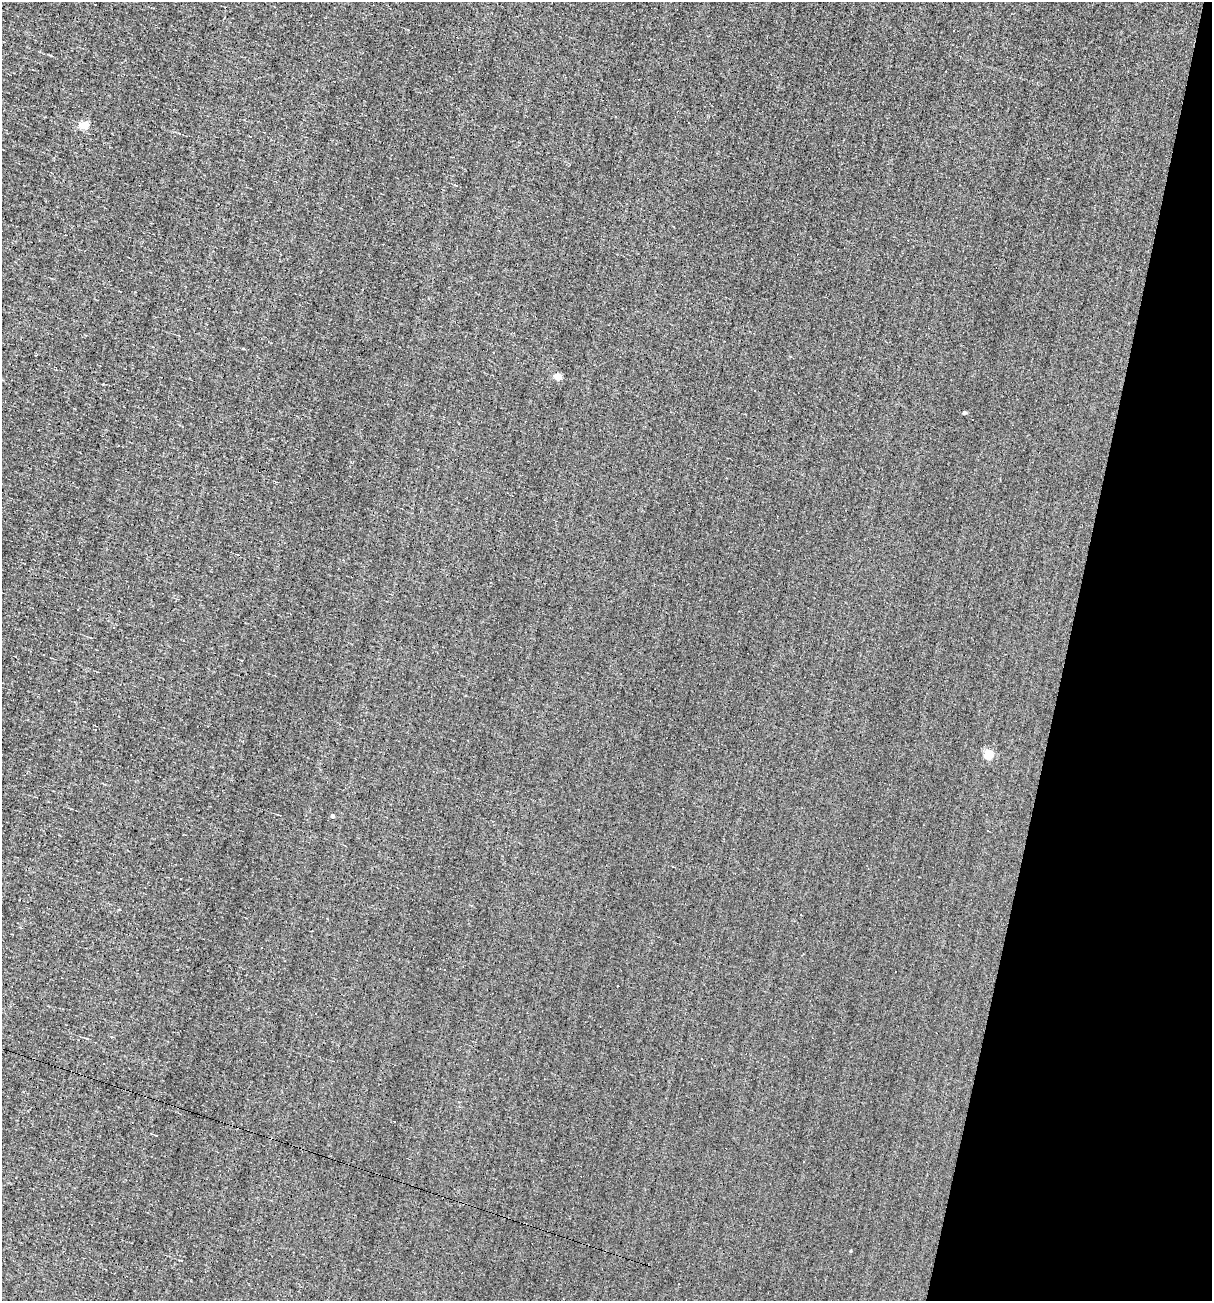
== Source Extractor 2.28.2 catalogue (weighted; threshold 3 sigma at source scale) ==
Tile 8 of 4 x 4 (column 4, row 2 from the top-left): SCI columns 3748-4957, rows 2598-3896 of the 5198 x 5194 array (HDU 1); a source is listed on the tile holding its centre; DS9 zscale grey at full resolution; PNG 1214 x 1303 px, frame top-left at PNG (2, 2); no overlay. Shown black and unused: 12% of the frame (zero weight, under 3 of 4 exposures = <1% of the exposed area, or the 3 px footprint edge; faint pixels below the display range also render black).
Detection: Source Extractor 2.28.2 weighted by HDU 2 'WHT'; one run over the whole footprint, this tile lists its part. Background -0.00129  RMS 0.035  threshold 0.158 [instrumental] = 3 sigma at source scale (4.5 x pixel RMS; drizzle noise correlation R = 1.50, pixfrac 1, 0.05/0.05 arcsec/px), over >= 5 px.
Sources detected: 20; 8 cosmic-ray / hot-pixel residue — not listed; the other 12 listed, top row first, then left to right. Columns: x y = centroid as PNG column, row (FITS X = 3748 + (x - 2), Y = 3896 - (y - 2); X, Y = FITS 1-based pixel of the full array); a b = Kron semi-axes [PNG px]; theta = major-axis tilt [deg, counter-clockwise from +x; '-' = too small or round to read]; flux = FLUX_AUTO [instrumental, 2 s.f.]
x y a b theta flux
52 56 6 2 -19 3.6
84 125 5 5 - 120
250 136 3 2 - 2.7
558 376 5 5 - 73
964 413 4 3 - 7.4
989 754 5 5 - 170
332 816 4 3 - 13
988 831 2 2 - 1.8
673 867 4 2 - 2
120 910 4 3 - 3.1
801 915 2 2 - 2.2
86 1038 5 3 - 3.4
Unlisted compact peaks at least as high as the median listed source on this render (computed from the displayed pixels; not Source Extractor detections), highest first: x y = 851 1251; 103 384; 243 348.